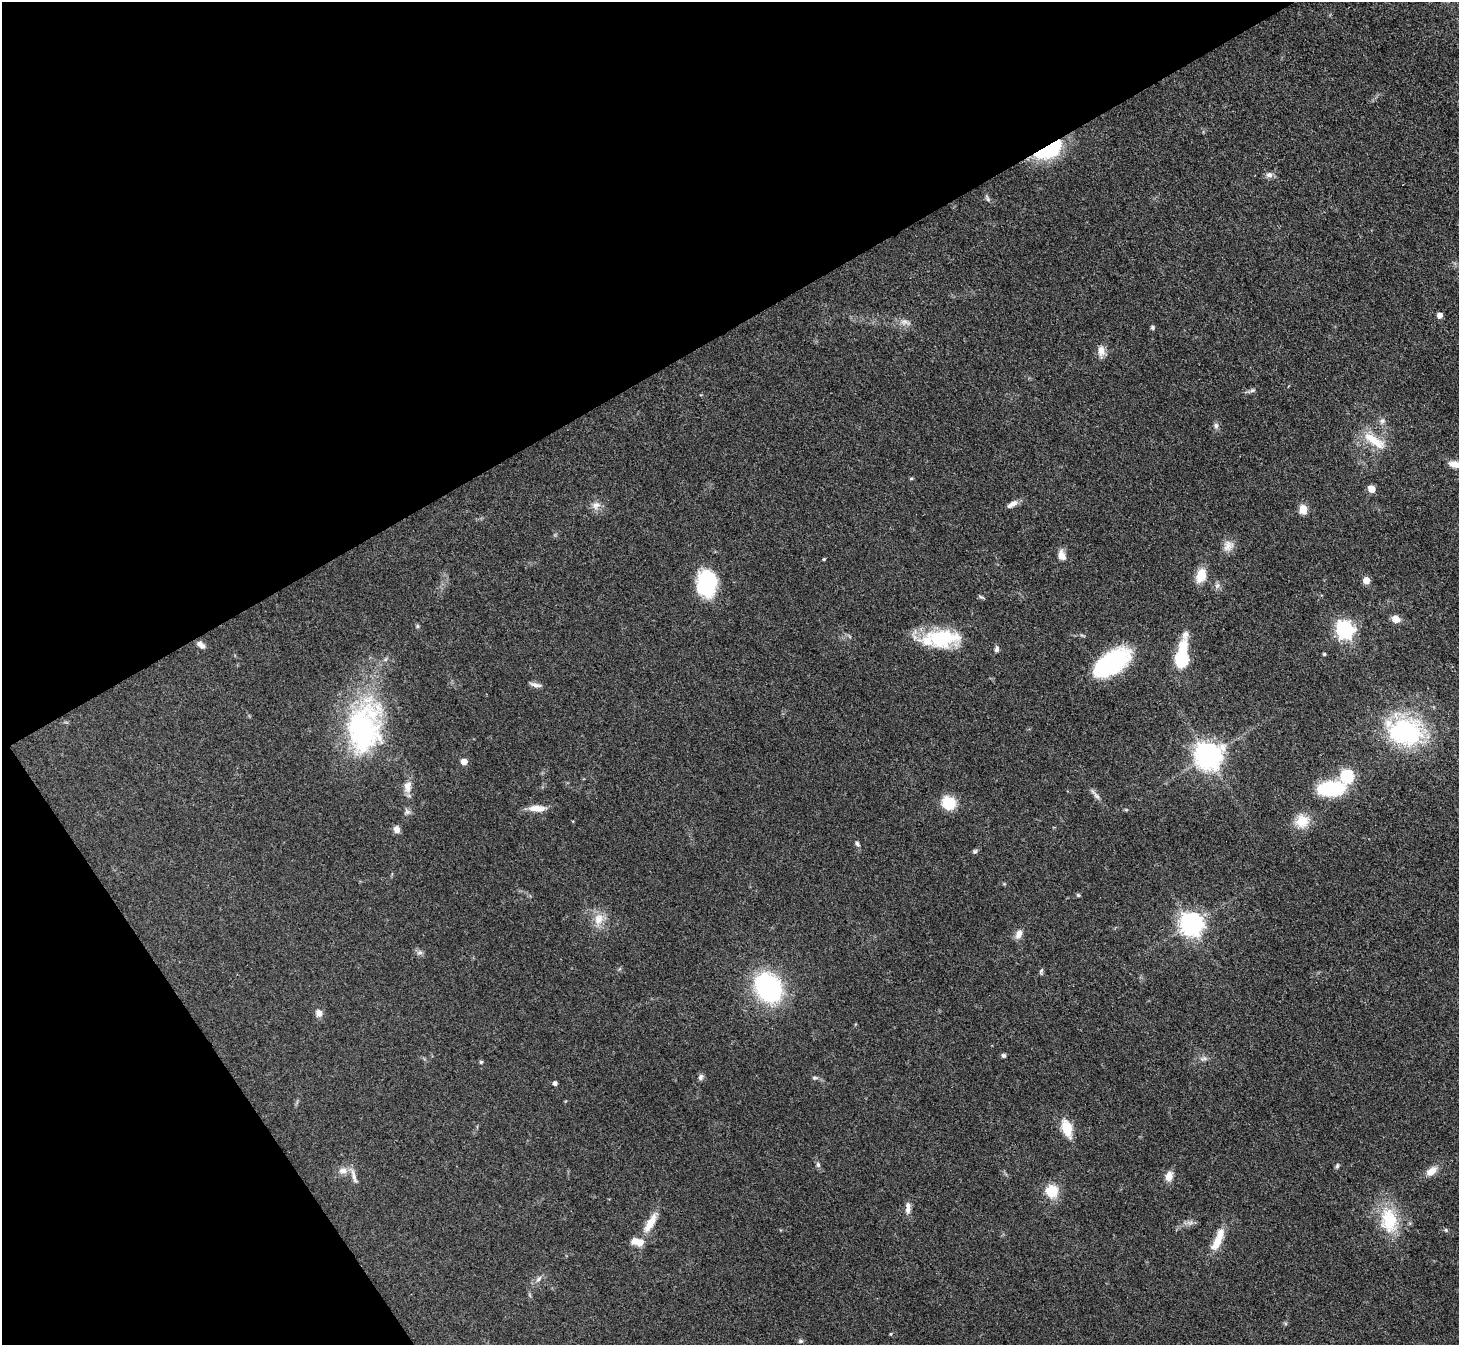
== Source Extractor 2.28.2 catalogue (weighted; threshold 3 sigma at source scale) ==
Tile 5 of 4 x 4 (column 1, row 2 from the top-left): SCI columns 2-1458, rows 2982-4324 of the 5832 x 5824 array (HDU 1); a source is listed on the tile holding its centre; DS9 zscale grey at full resolution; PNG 1461 x 1347 px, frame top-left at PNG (2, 2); no overlay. Shown black and unused: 31% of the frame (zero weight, under 3 of 4 exposures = <1% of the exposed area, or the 3 px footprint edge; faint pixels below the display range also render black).
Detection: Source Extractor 2.28.2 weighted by HDU 2 'WHT'; one run over the whole footprint, this tile lists its part. Background 0.0504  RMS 0.005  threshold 0.0223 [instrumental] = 3 sigma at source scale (4.5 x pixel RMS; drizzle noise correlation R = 1.50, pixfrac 1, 0.05/0.05 arcsec/px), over >= 5 px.
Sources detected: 85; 1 inside a brighter object's white glare — not listed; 3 inside a brighter listed object's ellipse — not listed separately; the other 81 listed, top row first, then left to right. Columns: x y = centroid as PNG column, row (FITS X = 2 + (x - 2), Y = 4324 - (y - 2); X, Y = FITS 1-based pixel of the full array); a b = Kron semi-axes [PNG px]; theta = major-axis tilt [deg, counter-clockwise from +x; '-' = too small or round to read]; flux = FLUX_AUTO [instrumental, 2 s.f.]
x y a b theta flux
1049 150 33 14 29 30
1269 175 10 7 6 2
988 199 9 4 -67 1
1440 316 5 5 - 3.1
904 322 12 6 0 2.3
1152 327 6 5 - 0.83
1101 351 14 9 -82 3.8
1252 390 8 6 19 1.2
1382 421 8 7 - 1.7
1216 425 7 7 - 1.5
1374 441 38 12 -34 12
1455 464 15 8 -14 4.2
1372 489 5 5 - 8.1
1012 504 14 6 31 3
596 505 12 9 38 3.2
1303 509 5 5 - 16
1228 546 16 12 54 4.2
1061 555 13 8 -73 3.5
824 559 3 3 - 0.58
1201 575 17 11 70 8
1366 580 5 5 - 6.8
706 583 30 20 -87 31
1217 585 8 6 68 1.5
981 597 8 3 -32 0.78
1396 619 8 7 - 4.8
417 626 6 5 - 0.76
1345 630 7 7 - 190
942 638 43 21 1 30
201 645 10 6 -39 2.5
997 649 7 5 76 1.4
1324 654 4 3 - 0.77
1182 660 9 8 - 35
1112 663 33 17 33 62
535 685 16 5 -14 2
364 728 65 44 81 90
1405 732 39 29 -11 66
1208 756 8 8 - 590
464 762 5 5 - 5.3
1347 776 6 6 - 56
408 786 16 10 81 4.8
1331 789 21 11 5 42
1096 796 13 6 -46 2
948 803 13 11 -37 14
537 808 20 8 -2 5.6
1126 810 6 4 -19 0.55
407 812 8 7 - 1.5
1302 821 19 17 31 8.9
396 829 8 7 - 2.9
857 844 6 5 - 1.3
975 851 6 5 - 0.99
1078 895 5 5 - 0.68
599 919 17 13 70 6.7
1191 924 9 8 - 300
1019 934 13 8 65 3.1
420 953 10 4 1 1.2
1041 971 10 4 73 0.85
768 988 29 23 -56 69
319 1013 9 8 - 2.8
1003 1055 5 5 - 0.99
1203 1059 11 5 21 1.7
481 1062 5 4 - 0.66
700 1077 8 6 69 1.5
815 1078 8 4 7 0.87
555 1083 4 4 - 1.6
1067 1128 17 10 -72 12
818 1165 8 5 -75 1.1
1337 1166 7 5 80 0.98
343 1171 12 8 0 3.4
1431 1171 14 8 36 5.1
353 1176 20 5 -75 2.9
1169 1176 11 8 71 4.3
1051 1191 14 13 - 12
908 1210 10 7 -81 2.1
1389 1220 36 23 -82 22
650 1223 27 8 59 8
1190 1223 9 6 -16 1.8
1446 1230 6 4 -71 0.62
1218 1240 32 9 66 9.7
538 1279 8 5 37 1.5
891 1334 4 4 - 0.51
800 1341 6 5 - 1
Overlapping masked pixels (flux is a lower limit): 1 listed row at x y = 1049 150
Isophote crosses this tile's border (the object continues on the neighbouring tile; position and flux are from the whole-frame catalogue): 1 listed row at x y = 1455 464